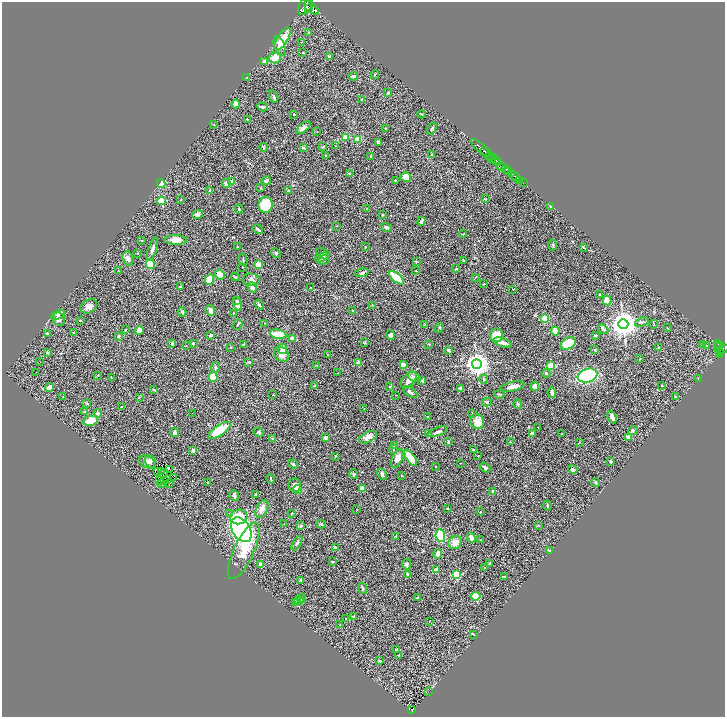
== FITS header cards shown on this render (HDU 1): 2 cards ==
NAXIS1  =                 1446
NAXIS2  =                 1430

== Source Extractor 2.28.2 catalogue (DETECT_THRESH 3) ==
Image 1446 x 1430 px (HDU 1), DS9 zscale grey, zoomed out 1/2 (1 PNG px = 2 x 2 image px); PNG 727 x 719 px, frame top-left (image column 2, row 1430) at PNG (2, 2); each listed source drawn as its Kron ellipse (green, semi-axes under 4 px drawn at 4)
Background 0.987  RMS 0.044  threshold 0.132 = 3 sigma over >= 5 px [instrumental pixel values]
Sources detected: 355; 33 cannot appear on this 1/2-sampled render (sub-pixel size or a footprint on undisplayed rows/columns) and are neither listed nor drawn; the other 322 listed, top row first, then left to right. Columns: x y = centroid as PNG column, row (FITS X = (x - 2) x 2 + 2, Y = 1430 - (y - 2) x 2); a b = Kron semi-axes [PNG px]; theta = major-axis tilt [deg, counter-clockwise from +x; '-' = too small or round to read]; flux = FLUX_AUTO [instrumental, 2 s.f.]
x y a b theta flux
306 5 11 6 57 3400
311 8 8 5 -40 2700
309 9 2 1 - 350
309 33 3 3 - 8.5
282 39 13 5 57 130
301 42 2 2 - 3.4
280 46 10 5 -71 37
303 53 2 2 - 6.3
329 57 4 3 - 12
275 58 6 5 - 100
264 61 2 2 - 50
375 75 4 2 - 6.6
353 76 4 2 - 25
246 77 2 2 - 3.6
388 92 4 3 - 7.6
274 97 6 2 -66 14
362 99 3 3 - 5.3
236 104 4 3 - 44
262 107 5 3 - 12
294 114 3 3 - 7
421 114 4 2 - 7
247 119 2 2 - 8.9
214 124 3 2 - 3.6
303 128 8 4 40 34
385 129 2 2 - 4.9
432 129 6 2 59 9.8
317 132 3 2 - 3
345 138 3 2 - 200
358 139 3 3 - 82
378 142 4 3 - 24
323 146 4 3 - 6.3
336 146 3 2 - 4
264 147 4 2 - 7.3
303 147 3 2 - 13
480 148 12 2 -42 720
485 152 6 2 -38 560
432 154 3 2 - 4.8
326 156 3 2 - 8.2
371 156 3 2 - 4.4
490 156 4 2 - 150
491 159 4 2 - 150
495 160 5 2 - 400
499 163 4 3 - 160
501 166 5 3 - 410
506 170 5 2 - 870
508 172 2 1 - 280
349 174 4 2 - 5.9
512 174 3 1 - 170
406 177 5 4 - 80
515 177 5 3 - 600
395 180 2 2 - 13
520 180 2 2 - 130
266 181 5 3 - 22
231 182 2 2 - 84
161 183 4 4 - 44
226 183 4 4 - 37
523 183 2 1 - 73
261 188 4 3 - 6
210 190 4 3 - 7.6
288 191 3 3 - 5.5
485 199 4 2 - 4.9
181 200 2 2 - 4.6
161 201 4 4 - 200
266 205 8 7 - 290
551 206 4 2 - 14
239 209 4 2 - 7.6
366 209 2 2 - 3.5
197 214 5 4 - 21
383 215 3 2 - 5.2
421 221 4 3 - 16
336 226 2 2 - 2.7
386 227 5 3 - 20
258 229 5 2 - 13
463 234 4 2 - 4.9
141 240 3 2 - 3.4
176 240 11 5 -3 81
552 245 5 4 - 11
237 247 3 2 - 3.2
365 247 2 1 - 4.4
583 247 4 2 - 5.1
152 249 12 3 71 35
138 253 3 2 - 5.8
276 253 5 3 - 13
323 254 8 4 -35 23
322 257 7 4 26 22
128 258 7 5 -71 32
243 259 6 2 -77 7.8
324 260 6 4 24 18
416 261 4 3 - 5.4
463 261 4 2 - 7.6
150 264 5 4 - 190
258 265 4 3 - 110
242 267 2 1 - 2.3
456 269 4 2 - 8.8
118 271 2 2 - 2.4
416 271 3 2 - 4.6
362 273 7 3 14 13
220 274 5 4 - 100
235 277 4 2 - 6.7
475 277 3 2 - 3.7
396 278 9 3 -41 260
209 280 5 4 - 150
251 280 8 6 -4 32
484 284 3 2 - 4.1
181 287 3 2 - 14
252 287 5 4 - 37
311 288 3 2 - 12
513 289 2 2 - 2.6
600 295 3 2 - 6.1
607 300 5 4 - 120
237 301 2 2 - 8.6
238 304 7 3 -78 29
259 305 5 3 - 15
372 305 2 2 - 3.6
89 306 9 6 30 47
210 310 5 3 - 46
353 311 3 2 - 3.3
182 312 4 3 - 10
234 313 2 2 - 4.5
58 315 7 4 25 18
545 318 4 3 - 160
59 319 7 5 -53 37
80 320 3 2 - 5.8
642 322 7 3 23 12
265 323 2 1 - 2.7
623 324 5 5 - 11000
654 324 4 2 - 4.8
238 325 5 2 - 6.6
425 325 3 3 - 8.8
439 328 5 2 - 5.7
668 328 3 2 - 4.6
603 329 6 3 -42 22
125 330 3 2 - 6.2
139 330 5 4 - 58
555 331 4 3 - 80
47 333 3 2 - 15
73 333 3 2 - 4
278 334 8 4 -12 160
211 335 4 2 - 16
391 335 5 4 - 30
496 335 7 6 - 140
595 335 3 2 - 6.7
119 336 4 3 - 14
292 338 4 4 - 18
503 342 9 3 -18 64
193 343 3 2 - 11
364 343 4 3 - 7.1
568 343 8 5 31 190
172 344 3 3 - 11
429 344 4 2 - 5.8
703 344 2 1 - 21
718 344 4 2 - 100
243 345 3 3 - 7
706 345 2 2 - 16
186 346 2 2 - 4.3
720 346 2 2 - 130
231 347 2 2 - 5.7
659 348 4 3 - 9.2
719 348 2 1 - 41
283 349 5 4 - 61
722 349 7 3 18 400
448 350 3 2 - 21
595 350 3 2 - 10
47 352 3 3 - 5.8
719 352 2 1 - 85
282 354 8 6 -45 59
719 354 3 2 - 40
327 355 2 2 - 3.2
640 359 3 2 - 5.9
40 362 2 1 - 31
249 362 4 3 - 6.5
358 363 2 2 - 82
403 364 3 3 - 44
477 364 5 5 - 7100
317 365 3 2 - 3.8
551 365 3 3 - 310
215 367 5 3 - 16
36 372 2 1 - 2.1
338 373 2 1 - 2.2
546 373 4 3 - 9.8
98 375 2 2 - 3.4
587 376 10 6 17 880
213 377 5 4 - 100
414 377 7 4 -34 19
111 378 3 2 - 5.1
698 378 3 2 - 3.1
484 379 4 3 - 9.5
409 380 10 6 47 52
422 381 3 3 - 15
314 385 4 3 - 6.3
661 385 2 2 - 3.3
535 386 4 3 - 49
49 387 4 4 - 53
389 387 3 3 - 4.9
513 387 12 4 12 42
460 388 4 3 - 12
154 390 4 2 - 6.3
410 392 8 3 -37 21
552 393 5 3 - 27
499 394 5 2 - 7
273 395 2 2 - 3
396 395 3 2 - 2.9
63 396 2 2 - 2.5
139 397 3 3 - 5.3
675 397 4 3 - 9.9
487 402 4 4 - 10
87 403 4 2 - 7.1
518 404 4 3 - 14
122 407 3 2 - 7.3
364 408 2 2 - 3.4
84 412 2 2 - 14
98 413 4 4 - 14
192 413 2 1 - 3.9
472 414 2 2 - 9.8
428 417 2 2 - 6.6
612 417 6 3 -67 30
90 421 7 5 12 120
477 421 7 7 - 91
538 427 2 2 - 2.6
219 430 13 5 34 350
633 430 5 3 - 11
259 432 5 3 - 10
438 432 10 3 21 28
175 433 4 4 - 27
428 433 2 2 - 16
533 433 3 2 - 29
562 434 2 2 - 3.7
368 437 9 5 28 56
628 437 4 4 - 23
325 438 3 3 - 18
273 439 3 3 - 11
448 442 2 2 - 4.1
510 442 3 2 - 3.8
579 443 3 2 - 3.2
394 445 3 2 - 6
393 449 4 3 - 7.7
193 450 3 3 - 16
473 450 4 2 - 8.8
335 456 3 2 - 4.9
478 456 3 2 - 3.1
410 458 9 4 -54 130
397 459 10 5 65 55
150 461 6 5 - 25
147 462 9 6 -28 29
611 462 3 2 - 10
460 463 2 1 - 2.2
293 464 5 2 - 11
435 466 2 2 - 7
485 468 6 3 -36 21
169 469 3 1 - 2.8
573 469 5 3 - 18
158 472 2 1 - 2.7
161 472 2 1 - 1.8
164 474 2 1 - 5.1
354 474 5 3 - 12
382 474 6 3 -63 13
401 476 3 2 - 4.6
174 477 2 1 - 1.7
168 479 2 1 - 2.8
271 479 5 2 - 9.8
159 480 3 1 - 1.4
164 481 2 1 - 1.9
208 482 2 2 - 4.5
595 482 4 3 - 14
161 483 2 1 - 1.5
170 483 2 1 - 5
295 485 7 6 - 27
362 489 3 3 - 65
298 490 4 3 - 85
493 491 4 3 - 15
234 495 5 5 - 19
255 495 3 2 - 9.6
547 505 5 2 - 9.3
448 508 2 2 - 4.1
262 509 9 5 63 55
357 510 2 1 - 2.5
480 512 2 2 - 5.7
229 513 2 1 - 14
292 513 2 2 - 4.4
239 517 9 7 15 140
284 524 2 2 - 2.4
321 524 4 3 - 9.3
538 525 3 2 - 5.6
301 526 3 3 - 21
241 530 13 9 -58 2600
440 535 6 5 - 260
395 536 3 2 - 4.3
471 538 5 3 - 27
480 540 2 2 - 4.5
455 542 7 6 - 70
297 543 8 4 60 19
335 548 4 3 - 15
549 550 4 3 - 9.9
244 551 31 10 65 260
438 554 5 3 - 54
333 561 3 2 - 5.7
489 563 3 2 - 4.9
260 564 4 3 - 23
406 564 5 4 - 21
485 568 3 2 - 4.1
436 569 4 2 - 38
456 574 3 3 - 380
408 575 4 2 - 11
504 576 3 2 - 7.5
301 580 2 2 - 22
363 588 6 3 -65 9.7
476 596 4 4 - 100
301 598 5 3 - 8.8
418 598 4 2 - 13
299 600 4 3 - 9.9
297 601 3 2 - 5.4
295 603 3 2 - 4
353 617 4 3 - 12
346 619 2 2 - 3.6
429 621 2 1 - 6.6
340 625 2 2 - 5.1
473 634 3 2 - 4.4
396 649 2 2 - 5.3
398 655 4 2 - 4.5
380 661 3 3 - 11
429 691 2 1 - 2.6
412 710 3 2 - 82
At the frame edge (FLAGS 8, measured only in part): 2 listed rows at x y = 306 5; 722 349
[33 sub-pixel or undisplayed-footprint detections neither listed nor drawn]